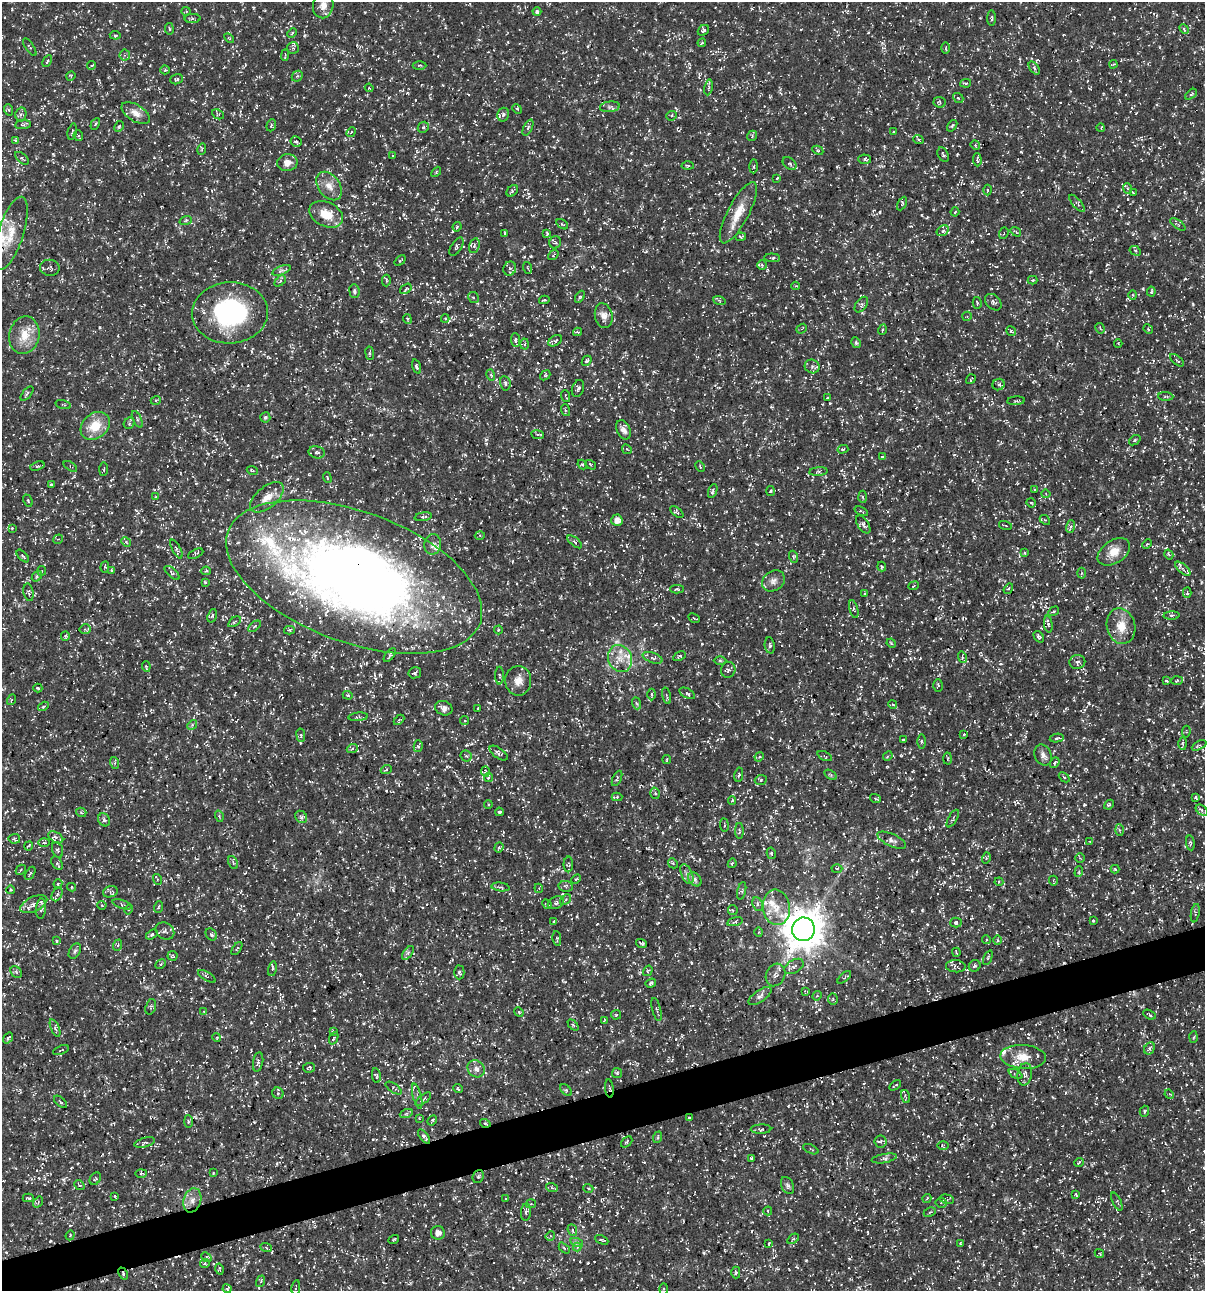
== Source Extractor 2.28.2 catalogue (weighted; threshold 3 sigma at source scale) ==
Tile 7 of 4 x 4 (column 3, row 2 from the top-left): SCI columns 2507-3709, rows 2579-3867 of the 4958 x 5157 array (HDU 1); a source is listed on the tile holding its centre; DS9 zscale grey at full resolution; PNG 1207 x 1293 px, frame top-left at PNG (2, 2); each listed source drawn as its Kron ellipse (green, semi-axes under 4 px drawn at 4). Shown black and unused: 3% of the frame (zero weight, under 3 of 5 exposures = <1% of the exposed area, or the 3 px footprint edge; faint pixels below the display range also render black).
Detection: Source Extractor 2.28.2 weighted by HDU 2 'WHT'; one run over the whole footprint, this tile lists its part. Background 0.0172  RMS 0.002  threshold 0.00895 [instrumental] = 3 sigma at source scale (4.5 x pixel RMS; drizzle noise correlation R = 1.50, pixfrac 1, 0.0396/0.0396 arcsec/px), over >= 5 px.
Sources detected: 890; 1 too faint to see at this stretch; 24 cosmic-ray / hot-pixel residue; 2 long thin detections or spike segments (spike, bleed or trail) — neither listed nor drawn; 35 inside a brighter listed object's ellipse — not listed separately; of the other 828, all 500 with FLUX_AUTO >= 0.21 (the completeness limit of this list) listed and drawn (328 fainter detections not listed), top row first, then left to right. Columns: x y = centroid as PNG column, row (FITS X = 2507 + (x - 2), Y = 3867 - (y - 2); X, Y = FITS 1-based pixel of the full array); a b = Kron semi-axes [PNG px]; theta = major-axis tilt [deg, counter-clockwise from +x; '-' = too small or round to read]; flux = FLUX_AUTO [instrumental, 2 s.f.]
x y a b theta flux
323 5 13 10 80 1.8
186 11 4 4 - 0.22
537 12 4 4 - 0.56
192 18 8 4 1 0.39
992 18 8 3 89 0.27
169 29 6 3 -81 0.24
1184 29 5 4 - 0.29
703 30 6 5 - 0.41
292 33 5 3 - 0.25
115 35 5 4 - 0.34
229 38 6 3 -45 0.22
702 43 4 3 - 0.23
30 47 10 4 -56 0.37
293 48 6 6 - 0.41
946 48 6 2 90 0.21
125 55 5 5 - 0.37
285 55 5 2 - 0.24
47 61 6 4 62 0.42
1113 64 4 2 - 0.24
92 65 4 3 - 0.28
419 65 7 3 0 0.25
1034 68 7 4 -54 0.34
165 70 4 4 - 0.23
71 76 5 4 - 0.24
297 76 6 5 - 0.35
177 79 6 5 - 0.34
966 83 5 4 - 0.28
708 87 8 4 81 0.41
369 88 4 3 - 0.23
1191 94 7 3 38 0.29
958 98 6 4 -41 0.3
940 102 6 5 - 0.35
610 107 10 5 7 0.56
517 109 5 4 - 0.24
9 110 6 4 -71 0.25
136 113 16 8 -31 1.6
21 114 7 5 75 0.5
218 114 6 4 -27 0.34
503 115 7 5 75 0.56
671 116 5 4 - 0.3
95 124 6 4 60 0.31
23 125 8 4 7 0.34
271 125 6 4 70 0.27
119 126 6 4 63 0.31
952 126 6 3 53 0.26
423 127 6 5 - 0.36
528 128 8 4 63 0.36
1101 128 4 2 - 0.24
72 131 8 3 78 0.29
351 132 5 4 - 0.25
894 132 4 3 - 0.3
78 136 5 4 - 0.25
752 136 5 4 - 0.29
918 139 5 3 - 0.24
16 140 4 3 - 0.22
296 142 5 5 - 0.4
975 145 5 4 - 0.24
202 149 6 3 73 0.25
818 150 6 4 -27 0.3
943 155 7 5 -63 0.36
393 156 4 4 - 0.24
22 158 8 4 -41 0.39
865 159 6 4 -3 0.4
977 160 6 3 -87 0.38
287 163 10 8 11 1.5
790 164 8 5 -40 0.42
688 166 6 3 -2 0.23
754 166 7 3 88 0.31
436 172 6 3 47 0.23
777 178 3 3 - 0.23
329 186 16 10 -52 2.1
1127 188 5 3 - 0.24
988 190 5 3 - 0.25
512 191 7 4 46 0.37
1133 193 3 2 - 0.29
1077 203 11 3 -49 0.36
902 204 7 4 62 0.31
955 212 5 3 - 0.23
738 213 34 10 62 4.2
326 214 18 12 -25 4.1
186 220 6 4 19 0.36
562 224 6 3 -34 0.22
1178 224 9 2 -35 0.24
457 227 5 3 - 0.32
943 231 7 5 30 0.44
1016 232 6 3 -36 0.24
11 233 38 12 72 5.1
505 233 4 3 - 0.21
1004 233 6 4 69 0.33
547 234 4 3 - 0.28
741 237 5 3 - 0.26
555 242 6 5 - 0.39
474 246 8 5 72 0.46
457 247 10 5 58 0.48
1135 251 6 4 -29 0.31
553 255 6 4 38 0.26
772 258 8 4 -4 0.34
400 260 6 3 40 0.24
762 265 5 5 - 0.32
50 268 10 8 -8 0.58
528 268 6 3 -71 0.25
510 269 7 6 - 0.56
281 270 9 3 21 0.41
386 280 6 4 -90 0.3
1033 280 5 4 - 0.3
280 281 6 4 46 0.37
796 286 4 3 - 0.21
406 289 6 3 37 0.26
354 291 7 5 -82 0.38
1151 292 5 3 - 0.23
1133 295 4 4 - 0.23
473 297 6 5 - 0.36
580 297 6 3 58 0.36
544 300 5 3 - 0.26
719 300 6 4 -20 0.28
993 302 9 6 -44 0.66
977 303 6 4 -74 0.35
861 305 9 5 53 0.52
230 313 38 30 3 26
604 316 12 9 -79 1.4
967 316 5 4 - 0.25
407 319 5 3 - 0.24
445 319 4 4 - 0.27
1100 328 5 3 - 0.21
802 329 6 3 39 0.23
1148 329 5 4 - 0.25
882 330 5 3 - 0.24
1011 331 5 4 - 0.32
578 332 4 3 - 0.26
24 335 19 15 78 3.7
515 340 7 4 -85 0.53
555 341 7 4 32 0.42
856 343 5 4 - 0.36
1118 343 4 3 - 0.21
525 344 5 3 - 0.28
370 353 7 3 -82 0.25
1177 360 8 3 -41 0.31
587 361 5 4 - 0.29
812 366 7 6 - 0.63
416 367 7 4 -71 0.46
491 375 6 3 -73 0.24
545 375 6 4 41 0.31
971 379 5 3 - 0.31
505 383 7 5 -79 0.44
999 385 6 5 - 0.38
578 388 9 6 72 0.58
27 394 9 2 50 0.28
566 396 6 2 -69 0.22
1166 396 7 4 -3 0.37
827 397 3 3 - 0.27
156 400 5 3 - 0.22
1016 401 9 3 5 0.31
63 405 8 3 -15 0.21
565 410 6 4 -71 0.26
265 417 5 5 - 0.43
137 419 9 3 -64 0.32
129 423 6 5 - 0.36
95 426 16 12 40 4.4
624 430 10 6 -65 1.1
537 435 6 3 -9 0.28
1135 440 6 4 38 0.28
627 449 5 4 - 0.24
843 449 5 4 - 0.25
317 452 8 6 -11 0.55
882 457 4 3 - 0.32
582 464 5 4 - 0.25
591 465 6 3 -33 0.22
37 466 7 4 18 0.37
70 466 7 4 -34 0.28
700 467 5 3 - 0.25
104 469 7 3 85 0.23
252 471 5 3 - 0.29
818 472 9 4 5 0.38
327 478 5 4 - 0.25
51 485 4 4 - 0.35
1035 489 4 3 - 0.27
713 491 7 4 68 0.44
770 491 5 3 - 0.21
1046 494 4 4 - 0.24
156 497 4 3 - 0.22
267 497 20 10 40 2.5
863 497 6 4 -87 0.37
28 501 6 3 -65 0.26
1031 503 5 4 - 0.23
861 511 7 3 -24 0.29
677 512 8 4 -41 0.35
423 517 9 4 9 0.37
617 520 6 5 - 1.4
1045 520 6 4 -41 0.3
863 525 10 5 -56 0.63
1005 525 7 2 -15 0.21
1071 527 6 4 71 0.38
12 528 4 3 - 0.25
480 535 5 3 - 0.21
58 539 5 4 - 0.26
126 542 5 4 - 0.27
575 542 8 3 -40 0.39
433 544 10 8 79 1
1147 544 5 4 - 0.27
176 549 10 4 -62 0.44
1114 552 18 11 33 2.8
1024 553 4 3 - 0.22
196 554 8 3 26 0.34
1169 555 5 3 - 0.26
23 556 8 3 -46 0.3
794 557 6 4 -71 0.28
105 567 5 4 - 0.24
882 567 5 4 - 0.31
1183 569 9 4 -41 0.57
111 570 4 3 - 0.23
42 571 5 4 - 0.25
206 571 5 4 - 0.29
172 573 9 4 -41 0.38
1081 573 5 3 - 0.25
37 576 6 4 49 0.32
354 577 134 65 -20 240
773 581 12 9 35 1.2
205 582 3 3 - 0.22
914 586 5 3 - 0.23
677 589 6 4 1 0.28
1008 589 5 3 - 0.28
29 592 9 5 -80 0.43
1187 593 5 4 - 0.29
865 594 4 3 - 0.23
854 609 9 4 -75 0.34
1054 611 6 3 31 0.22
1172 615 8 4 2 0.37
212 616 7 4 72 0.35
694 618 6 3 -28 0.22
234 622 7 3 35 0.28
1048 624 8 3 -83 0.41
254 626 7 4 38 0.34
1121 626 18 14 -76 3.4
85 629 5 5 - 0.31
289 630 5 4 - 0.3
498 630 4 4 - 0.22
65 636 5 4 - 0.26
1039 637 6 4 -54 0.44
891 643 5 4 - 0.22
770 645 8 5 -83 0.39
390 655 8 2 50 0.35
679 656 7 4 27 0.38
962 657 6 3 -74 0.28
620 658 14 11 -65 2.6
653 658 10 5 -20 0.62
720 660 6 4 -1 0.28
1077 662 8 7 - 0.66
146 666 5 4 - 0.26
728 670 8 7 - 0.63
415 673 6 5 - 0.39
499 676 9 4 -90 0.4
1177 680 6 3 4 0.26
518 681 15 13 -89 2
1166 681 4 3 - 0.24
938 685 6 5 - 0.3
38 688 4 3 - 0.29
687 693 8 4 -28 0.4
651 694 6 3 -89 0.24
348 695 5 4 - 0.28
667 696 8 2 -75 0.24
11 700 5 3 - 0.21
636 703 6 4 -70 0.29
893 704 4 3 - 0.39
43 706 6 4 33 0.31
444 708 9 7 -22 1
478 708 3 3 - 0.61
358 717 10 3 5 0.3
399 720 6 4 45 0.25
465 720 4 4 - 0.25
192 725 5 4 - 0.31
1186 732 6 4 82 0.25
964 734 4 3 - 0.23
301 735 7 3 -83 0.33
1057 738 7 3 10 0.43
904 740 3 3 - 0.3
921 742 7 3 -90 0.3
1183 744 6 3 -88 0.22
1199 745 8 4 28 0.38
418 746 6 4 76 0.31
352 749 6 3 20 0.32
499 753 10 5 -35 0.76
1043 755 11 8 -65 0.97
466 756 6 5 - 0.47
825 756 8 4 -25 0.36
888 756 5 4 - 0.26
759 757 5 4 - 0.27
948 759 6 3 88 0.24
667 760 4 2 - 0.24
115 763 6 4 -73 0.31
1055 763 6 3 53 0.31
386 770 5 3 - 0.23
485 771 5 2 - 0.24
739 775 7 4 81 0.34
831 775 7 4 -32 0.32
488 777 5 4 - 0.24
1064 777 6 3 -43 0.24
617 778 8 3 64 0.33
761 780 6 5 - 0.38
655 793 6 4 -74 0.42
617 797 5 4 - 0.28
875 798 5 3 - 0.24
1196 798 4 3 - 0.37
732 801 4 3 - 0.22
488 804 4 4 - 0.25
1109 805 5 4 - 0.28
1202 810 7 4 -39 0.44
81 812 5 4 - 0.32
499 812 4 3 - 0.23
219 816 6 3 -73 0.25
301 817 6 5 - 0.48
953 819 10 3 60 0.31
104 820 7 5 -60 0.46
724 825 7 3 -83 0.23
1119 830 6 4 -87 0.29
739 831 8 3 -89 0.3
56 837 8 5 -31 0.52
14 839 6 5 - 0.34
892 840 15 6 -24 0.85
1090 842 3 3 - 0.23
44 843 6 4 0 0.33
1190 843 7 4 -83 0.31
29 846 5 2 - 0.29
499 848 5 4 - 0.32
57 850 8 5 -72 0.41
771 853 6 4 -78 0.34
986 858 5 3 - 0.24
1080 858 4 4 - 0.26
57 863 7 5 -53 0.45
233 863 7 4 -65 0.38
673 863 5 4 - 0.28
732 863 5 4 - 0.27
568 864 8 4 89 0.31
837 869 5 3 - 0.23
1115 869 4 4 - 0.22
21 870 5 3 - 0.23
1079 872 5 4 - 0.26
30 873 7 3 57 0.24
687 874 10 5 -66 0.76
158 879 6 3 -71 0.22
576 879 5 3 - 0.22
695 879 8 5 -50 0.63
1053 881 5 2 - 0.23
999 882 4 4 - 0.23
58 884 5 4 - 0.26
566 886 7 5 -7 0.46
72 887 4 3 - 0.28
500 887 9 4 -7 0.35
539 888 5 4 - 0.26
11 890 4 3 - 0.22
742 891 9 4 77 0.34
110 892 8 5 20 0.42
57 894 7 5 62 0.47
565 900 6 3 43 0.24
556 903 8 6 23 0.6
34 904 14 7 25 0.97
122 904 10 4 -18 0.41
547 904 5 4 - 0.28
758 904 7 5 -65 0.55
102 905 4 4 - 0.26
158 907 6 3 70 0.25
776 907 18 13 -82 3.4
41 909 10 5 86 0.5
129 910 5 3 - 0.24
733 910 5 4 - 0.32
1195 913 9 3 80 0.3
1093 921 3 3 - 0.25
554 922 4 3 - 0.33
735 922 8 3 14 0.35
956 922 5 5 - 0.4
803 929 12 11 - 570
165 931 10 8 -35 0.68
759 932 5 3 - 0.22
211 934 6 5 - 0.41
152 935 6 4 32 0.44
557 939 7 3 -83 0.25
986 940 4 4 - 0.25
998 940 5 3 - 0.27
57 941 4 3 - 0.3
642 943 5 3 - 0.33
118 945 6 3 71 0.22
237 948 7 3 56 0.27
75 951 8 5 60 0.47
956 952 4 2 - 0.23
408 953 8 4 53 0.41
173 956 5 5 - 0.31
988 958 8 3 67 0.22
160 964 5 4 - 0.28
794 966 10 6 30 0.8
956 966 10 6 -4 0.68
975 966 6 5 - 0.37
272 969 7 4 78 0.37
648 971 5 4 - 0.23
16 972 6 5 - 0.39
459 972 7 5 89 0.44
776 975 12 9 63 1
207 976 10 4 -31 0.45
844 977 8 3 42 0.27
651 983 5 4 - 0.3
805 991 4 2 - 0.22
760 996 13 6 35 0.89
817 996 5 4 - 0.27
833 999 5 5 - 0.31
151 1007 8 5 71 0.42
657 1009 12 2 -76 0.32
204 1012 4 4 - 0.23
519 1012 5 4 - 0.28
616 1015 5 4 - 0.23
1149 1015 6 3 -31 0.37
605 1020 4 3 - 0.22
573 1025 6 4 -46 0.27
55 1028 9 4 -69 0.42
333 1031 3 2 - 0.26
217 1037 4 4 - 0.24
1193 1037 6 4 86 0.27
8 1038 6 3 54 0.38
334 1038 6 3 67 0.24
1149 1048 6 5 - 0.37
61 1050 8 3 22 0.25
1023 1057 23 12 -3 3.3
258 1062 10 5 80 0.45
309 1068 6 5 - 0.42
476 1069 9 8 - 1.1
617 1073 5 5 - 0.33
1016 1074 7 4 -27 0.27
1025 1074 11 7 81 0.8
376 1076 7 4 -82 0.34
895 1085 7 2 33 0.27
394 1088 9 4 -35 0.4
609 1088 9 2 -83 0.35
458 1089 5 3 - 0.26
566 1090 7 4 -45 0.31
278 1093 6 5 - 0.37
1169 1094 5 4 - 0.24
417 1096 13 3 -76 0.59
906 1097 6 3 -71 0.22
423 1099 9 3 40 0.32
60 1102 8 3 -43 0.27
1144 1111 5 4 - 0.31
406 1114 7 4 19 0.43
419 1118 4 4 - 0.21
689 1118 3 3 - 0.3
432 1120 5 3 - 0.27
188 1121 6 3 -89 0.31
485 1123 5 3 - 0.27
761 1129 10 4 1 0.41
424 1137 8 4 -53 0.65
658 1137 6 4 72 0.27
627 1142 6 4 42 0.33
881 1142 6 6 - 0.46
145 1143 11 4 15 0.45
943 1145 5 3 - 0.25
811 1149 8 2 -24 0.22
751 1158 4 3 - 0.23
884 1158 13 4 11 0.55
1079 1162 5 3 - 0.28
141 1173 5 3 - 0.24
213 1173 4 3 - 0.23
478 1176 7 5 67 0.41
95 1179 7 5 57 0.31
79 1185 6 3 -38 0.26
787 1185 9 6 -65 0.55
552 1188 6 4 -20 0.24
588 1188 5 3 - 0.21
1076 1195 4 2 - 0.27
115 1196 4 2 - 0.21
28 1198 5 3 - 0.33
927 1198 5 3 - 0.25
506 1199 3 3 - 0.21
947 1199 7 4 -14 0.4
192 1200 12 8 73 1.5
38 1202 6 3 56 0.29
1117 1202 10 4 -65 0.32
941 1203 5 5 - 0.34
531 1204 5 4 - 0.29
768 1211 4 4 - 0.22
526 1212 8 5 84 0.49
930 1212 6 4 27 0.33
572 1230 6 4 -67 0.36
438 1233 7 7 - 1.1
70 1235 5 4 - 0.27
550 1236 5 4 - 0.27
394 1239 5 3 - 0.21
793 1239 6 3 35 0.24
602 1240 7 3 -25 0.24
577 1243 6 4 -19 0.39
769 1243 3 2 - 0.27
960 1243 3 2 - 0.26
266 1247 6 3 -22 0.26
577 1247 4 4 - 0.32
564 1248 6 4 -46 0.27
1099 1253 5 3 - 0.22
206 1257 5 4 - 0.32
205 1264 5 4 - 0.25
220 1269 5 3 - 0.32
736 1272 6 4 -90 0.29
123 1273 6 4 -66 0.33
261 1281 6 4 71 0.33
296 1287 7 2 81 0.21
227 1289 4 4 - 0.24
664 1289 6 4 88 0.22
Overlapping masked pixels (flux is a lower limit): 6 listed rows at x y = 354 577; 803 929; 609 1088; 485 1123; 424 1137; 123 1273
Isophote crosses this tile's border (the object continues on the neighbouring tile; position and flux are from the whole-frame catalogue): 1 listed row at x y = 323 5
Unlisted compact peaks at least as high as the median listed source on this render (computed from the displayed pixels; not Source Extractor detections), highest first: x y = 100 327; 828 1214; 986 660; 1084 544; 1018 947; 1173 785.